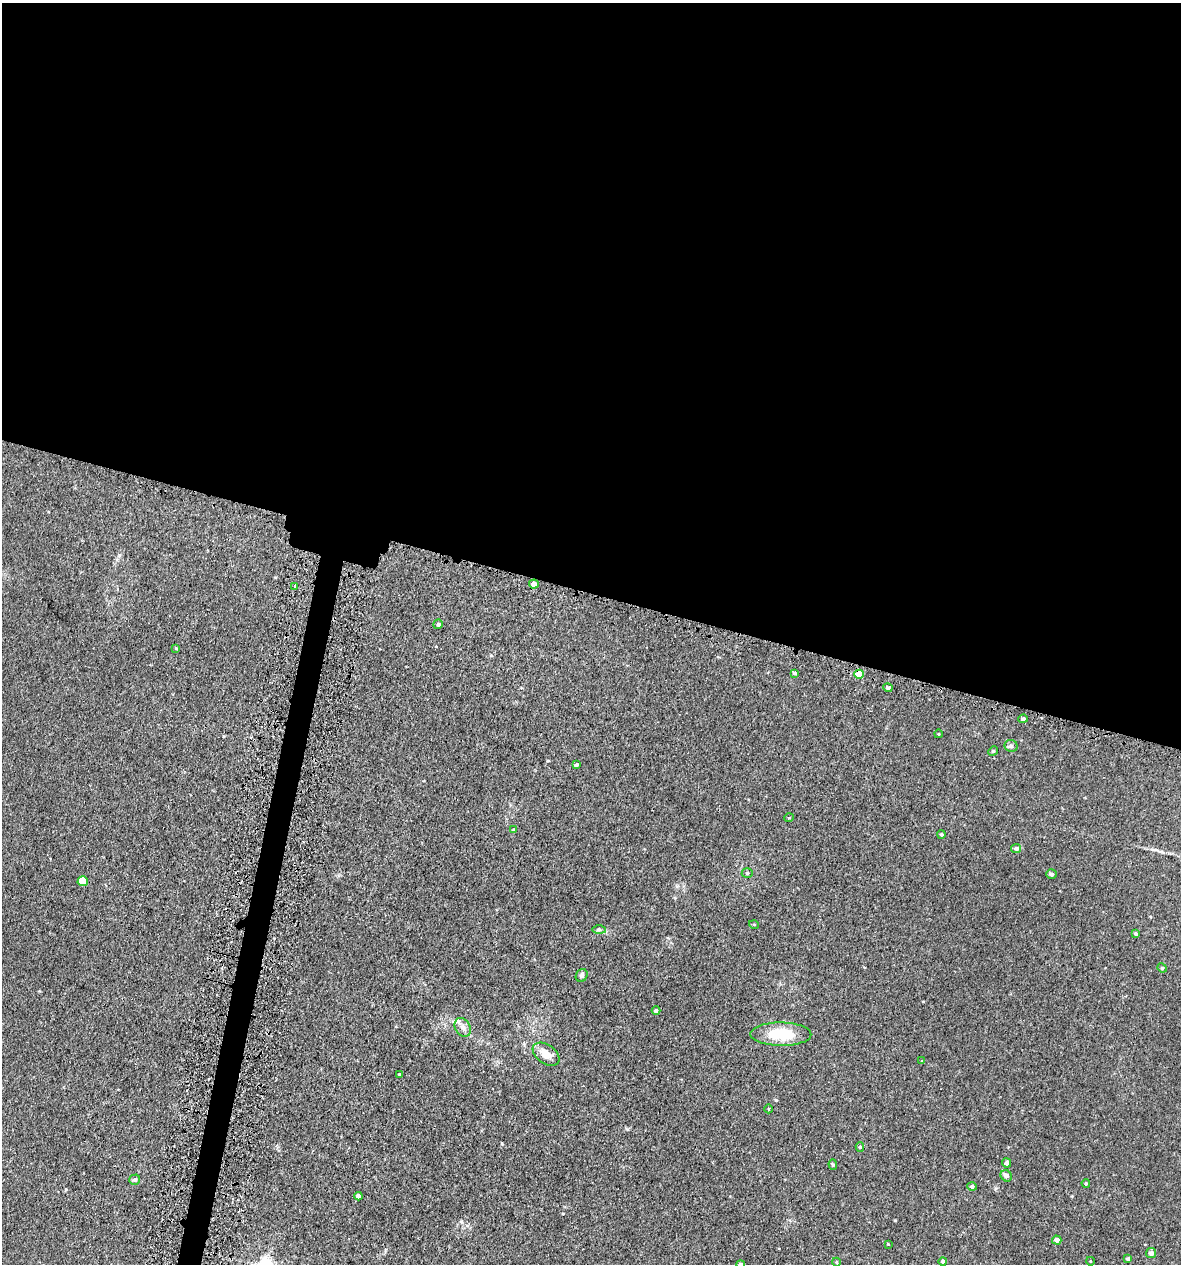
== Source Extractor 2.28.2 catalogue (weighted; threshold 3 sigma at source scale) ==
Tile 3 of 4 x 4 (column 3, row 1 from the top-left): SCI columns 2694-3872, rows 3837-5098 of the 5222 x 5150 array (HDU 1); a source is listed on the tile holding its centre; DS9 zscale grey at full resolution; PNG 1183 x 1266 px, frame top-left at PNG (2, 3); each listed source drawn as its Kron ellipse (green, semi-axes under 4 px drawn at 4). Shown black and unused: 48% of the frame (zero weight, under 3 of 5 exposures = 5% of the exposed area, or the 3 px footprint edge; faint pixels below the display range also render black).
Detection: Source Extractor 2.28.2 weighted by HDU 2 'WHT'; one run over the whole footprint, this tile lists its part. Background 0.0181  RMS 0.0034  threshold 0.0152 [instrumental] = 3 sigma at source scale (4.5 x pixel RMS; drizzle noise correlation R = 1.50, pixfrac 1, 0.05/0.05 arcsec/px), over >= 5 px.
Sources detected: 48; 1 inside a brighter listed object's ellipse — not listed separately; the other 47 listed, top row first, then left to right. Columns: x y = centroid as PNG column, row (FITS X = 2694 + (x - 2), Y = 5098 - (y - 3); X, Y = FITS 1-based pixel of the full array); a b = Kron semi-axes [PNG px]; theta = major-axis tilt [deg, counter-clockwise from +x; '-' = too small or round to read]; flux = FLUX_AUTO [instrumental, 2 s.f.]
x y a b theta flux
534 584 5 4 - 2.2
295 587 4 2 - 0.36
438 624 5 4 - 0.49
176 648 3 3 - 0.34
795 673 4 3 - 0.53
859 674 5 4 - 5.9
888 688 4 4 - 0.67
1023 719 4 4 - 0.67
938 734 4 3 - 0.25
1011 746 6 6 - 0.97
993 751 5 4 - 0.4
576 765 4 3 - 0.7
789 818 5 3 - 0.25
514 830 4 4 - 0.38
941 834 4 4 - 0.46
1016 849 5 4 - 0.71
747 873 5 5 - 0.49
1051 874 5 5 - 0.93
83 881 5 5 - 8.8
754 925 5 3 - 0.32
599 930 7 4 -1 0.63
1136 933 4 4 - 0.49
1162 968 5 4 - 0.38
582 975 7 5 65 0.75
656 1011 4 4 - 0.99
463 1027 10 7 -60 1.8
781 1034 30 11 -1 13
546 1054 15 9 -35 4.1
922 1061 3 3 - 0.24
400 1075 3 3 - 0.5
768 1109 4 3 - 0.25
860 1147 5 4 - 0.56
1007 1163 4 4 - 1.2
833 1165 5 4 - 0.45
1006 1176 6 5 - 1.2
135 1180 5 5 - 0.84
1086 1183 4 3 - 0.37
972 1186 5 4 - 0.9
358 1196 4 4 - 2
1057 1240 5 4 - 1.7
888 1244 3 3 - 0.21
1151 1253 5 5 - 1.3
1128 1259 4 4 - 0.54
943 1261 4 4 - 0.75
1090 1261 4 3 - 0.21
836 1262 4 3 - 0.31
741 1264 4 4 - 1.1
Overlapping masked pixels (flux is a lower limit): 1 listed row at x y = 859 674
Isophote crosses this tile's border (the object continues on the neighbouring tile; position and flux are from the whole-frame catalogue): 1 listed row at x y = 741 1264
Unlisted compact peaks at least as high as the median listed source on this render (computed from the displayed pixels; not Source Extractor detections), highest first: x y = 776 1100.